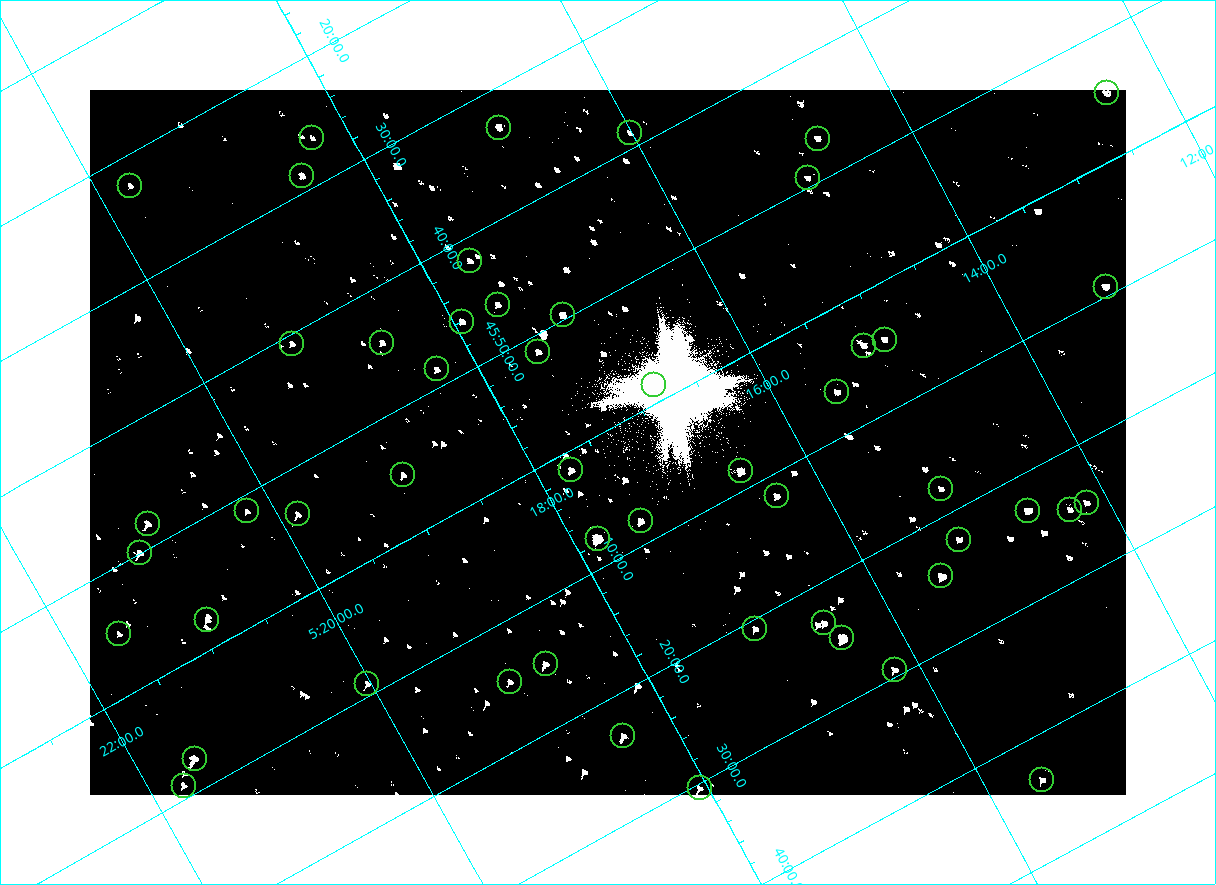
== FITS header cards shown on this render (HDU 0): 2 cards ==
NAXIS1  =                 2072
NAXIS2  =                 1410

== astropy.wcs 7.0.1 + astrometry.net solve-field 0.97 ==
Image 2072 x 1410 px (HDU 0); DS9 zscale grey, zoomed out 1/2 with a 90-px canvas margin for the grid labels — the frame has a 2x2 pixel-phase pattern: the four 2x2 pixel phases sit at different levels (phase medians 80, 80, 80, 144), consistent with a one-shot-colour (mosaic) sensor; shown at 1/2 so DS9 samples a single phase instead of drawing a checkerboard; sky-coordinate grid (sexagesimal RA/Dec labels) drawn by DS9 from the SOLVED WCS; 51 Tycho-2 reference stars matched to detected sources circled (green)
Header WCS: none
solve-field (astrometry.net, Tycho-2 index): SOLVED blind (the file carries no WCS)
Solved WCS: RA---TAN-SIP/DEC--TAN-SIP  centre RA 05:17:22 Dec +46:01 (79.34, +46.02 deg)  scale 2.54 arcsec/px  FOV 87.7' x 59.7'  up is -151 deg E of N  parity flipped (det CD > 0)
(file carries no celestial WCS; the grid is the blind solution)
Tycho-2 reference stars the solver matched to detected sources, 51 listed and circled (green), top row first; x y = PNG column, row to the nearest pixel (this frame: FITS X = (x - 90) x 2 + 1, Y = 1410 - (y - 90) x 2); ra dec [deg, ICRS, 3 dp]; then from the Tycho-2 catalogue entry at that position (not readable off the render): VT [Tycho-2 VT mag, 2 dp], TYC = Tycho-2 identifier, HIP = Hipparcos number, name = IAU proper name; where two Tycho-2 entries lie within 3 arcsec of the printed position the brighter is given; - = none
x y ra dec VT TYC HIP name
1106 92 78.114 +45.913 9.89 3345-1356-1 - -
498 128 79.231 +45.552 9.98 3358-927-1 - -
630 133 79.004 +45.647 11.41 3358-2181-1 - -
312 138 79.570 +45.438 11.18 3358-2771-1 - -
818 138 78.675 +45.779 11.07 3345-1858-1 - -
302 176 79.625 +45.478 9.93 3358-231-1 - -
808 178 78.730 +45.821 11.17 3345-560-1 - -
130 186 79.937 +45.373 10.74 3358-949-1 - -
470 260 79.411 +45.697 10.62 3358-1083-1 - -
1106 286 78.300 +46.154 9.71 3345-874-1 - -
498 304 79.404 +45.771 10.28 3358-1309-1 - -
562 314 79.298 +45.827 8.77 3358-3023-1 - -
462 322 79.483 +45.767 10.14 3358-481-1 - -
884 340 78.747 +46.074 10.28 3345-730-1 - -
382 342 79.645 +45.739 10.39 3358-323-1 - -
292 344 79.806 +45.679 11.23 3358-1039-1 - -
864 346 78.791 +46.067 9.53 3358-1478-1 - -
538 352 79.377 +45.856 9.99 3358-2785-1 - -
436 369 79.575 +45.809 10.46 3358-3067-1 - -
654 384 79.203 +45.975 10.21 3358-3142-1 - -
836 392 78.883 +46.107 10.16 3358-1042-1 - -
571 470 79.434 +46.025 9.87 3358-2812-1 - -
740 471 79.133 +46.141 8.10 3358-3148-1 - -
403 474 79.737 +45.917 10.42 3358-2222-1 - -
941 488 78.790 +46.297 10.91 3358-2798-1 - -
776 496 79.092 +46.196 10.35 3358-1074-1 - -
1086 502 78.541 +46.411 10.86 3345-1321-1 - -
1070 510 78.578 +46.409 10.96 3345-1097-1 - -
246 511 80.050 +45.855 11.27 3358-2824-1 - -
1028 511 78.654 +46.383 8.84 3345-1869-1 - -
298 514 79.963 +45.894 10.08 3358-2584-1 - -
640 521 79.360 +46.135 9.37 3358-2973-1 - -
148 524 80.238 +45.802 9.43 3358-655-1 - -
598 538 79.453 +46.128 7.41 3358-2414-1 - -
959 540 78.806 +46.372 10.28 3358-1208-1 - -
140 552 80.281 +45.832 9.52 3358-2963-1 - -
941 576 78.874 +46.406 8.07 3358-1254-1 - -
207 620 80.228 +45.962 10.38 3358-2502-1 - -
824 623 79.131 +46.386 9.87 3358-62-1 - -
755 628 79.260 +46.346 10.40 3358-902-1 - -
118 634 80.398 +45.917 10.91 3358-2348-1 - -
842 638 79.113 +46.416 6.95 3358-1284-1 - -
546 664 79.670 +46.248 10.61 3358-2504-1 - -
894 670 79.049 +46.490 10.10 3358-1590-1 - -
510 682 79.751 +46.245 10.97 3358-2202-1 - -
367 684 80.007 +46.150 10.36 3358-1438-1 - -
623 736 79.602 +46.390 9.90 3358-202-1 - -
194 758 80.388 +46.123 8.89 3358-1920-1 - -
1042 780 78.889 +46.726 10.59 3358-58-1 - -
184 786 80.435 +46.149 10.14 3358-1944-1 - -
700 788 79.516 +46.506 10.34 3358-900-1 - -